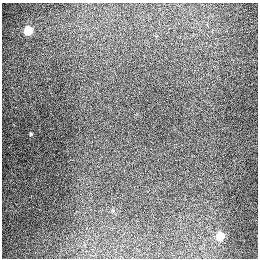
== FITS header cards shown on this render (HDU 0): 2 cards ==
NAXIS1  =                  256
NAXIS2  =                  256

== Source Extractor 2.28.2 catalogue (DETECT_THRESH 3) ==
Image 256 x 256 px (HDU 0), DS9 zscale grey, 1 PNG px = 1 image px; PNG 260 x 260 px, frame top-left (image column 1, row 256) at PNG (2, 3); no overlay
Background 1330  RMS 27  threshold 82.3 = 3 sigma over >= 5 px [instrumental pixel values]
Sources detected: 4; all 4 listed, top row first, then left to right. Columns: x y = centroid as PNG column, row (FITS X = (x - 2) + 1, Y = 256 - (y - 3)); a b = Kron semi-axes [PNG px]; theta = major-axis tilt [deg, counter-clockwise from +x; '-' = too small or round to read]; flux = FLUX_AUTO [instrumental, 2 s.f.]
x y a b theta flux
28 30 5 5 - 90000
31 134 4 3 - 2400
112 210 6 3 -71 1900
220 236 5 5 - 73000